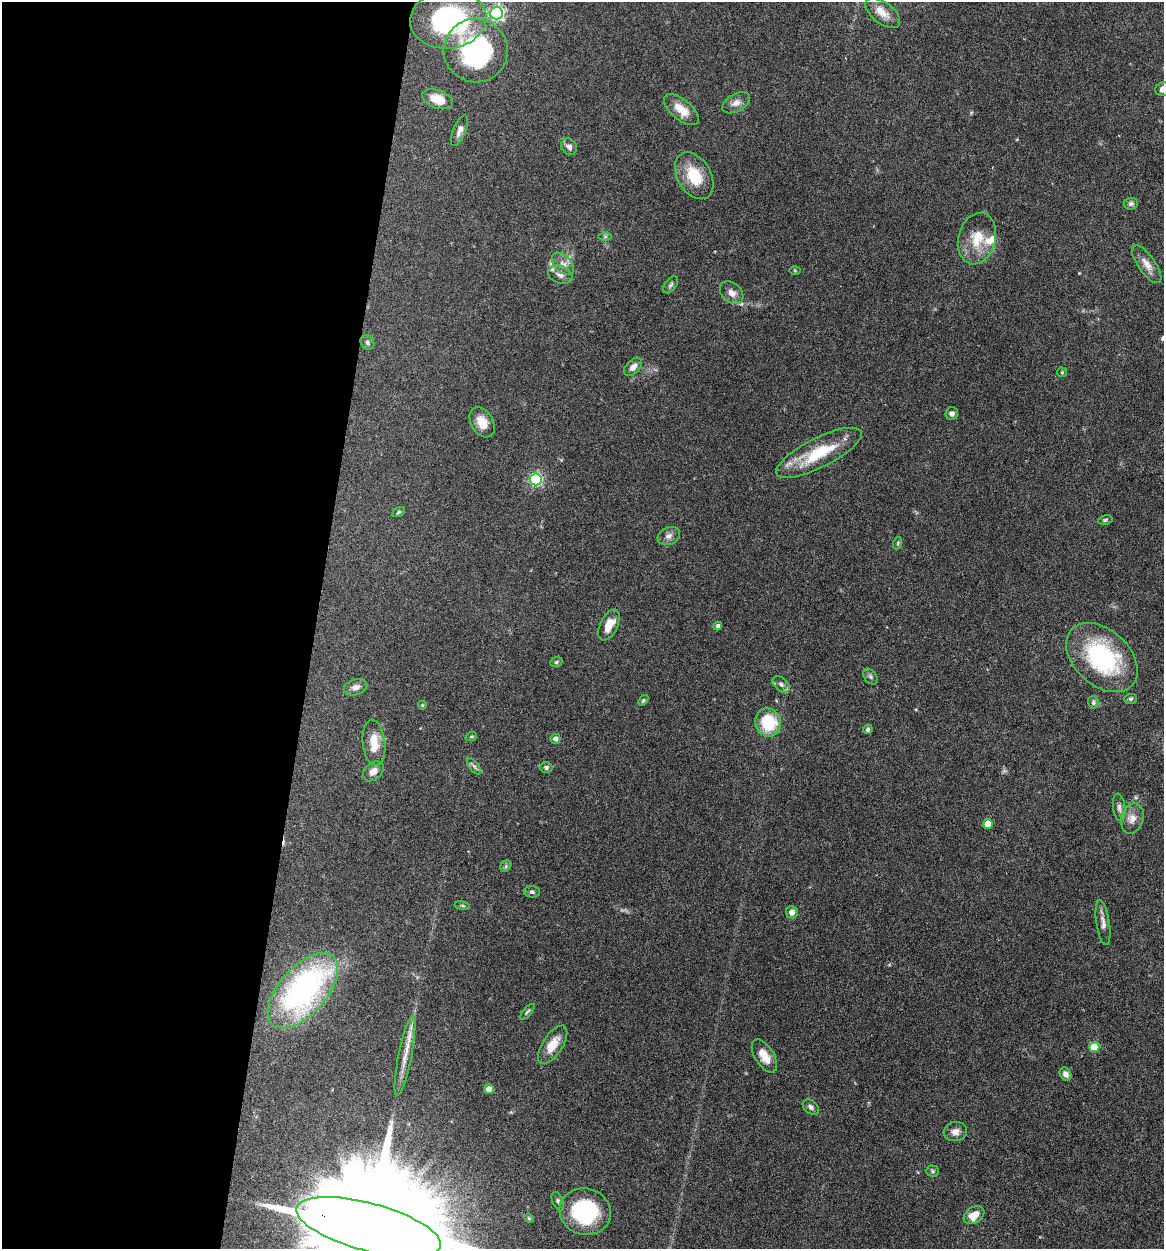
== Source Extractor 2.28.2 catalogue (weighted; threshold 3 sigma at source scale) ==
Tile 5 of 4 x 4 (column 1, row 2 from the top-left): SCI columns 241-1402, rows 2497-3743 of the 5010 x 4991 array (HDU 1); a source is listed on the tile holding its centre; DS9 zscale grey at full resolution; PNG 1166 x 1251 px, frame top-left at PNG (2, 2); each listed source drawn as its Kron ellipse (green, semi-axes under 4 px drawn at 4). Shown black and unused: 27% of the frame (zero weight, under 4 of 7 exposures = <1% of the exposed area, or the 3 px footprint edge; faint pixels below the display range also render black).
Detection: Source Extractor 2.28.2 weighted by HDU 2 'WHT'; one run over the whole footprint, this tile lists its part. Background 0.0616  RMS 0.0029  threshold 0.0117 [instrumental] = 3 sigma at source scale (4.09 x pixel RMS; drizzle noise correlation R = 1.36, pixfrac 0.8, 0.05/0.05 arcsec/px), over >= 5 px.
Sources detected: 79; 2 inside a brighter object's white glare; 1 cosmic-ray / hot-pixel residue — neither listed nor drawn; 2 inside a brighter listed object's ellipse — not listed separately; the other 74 listed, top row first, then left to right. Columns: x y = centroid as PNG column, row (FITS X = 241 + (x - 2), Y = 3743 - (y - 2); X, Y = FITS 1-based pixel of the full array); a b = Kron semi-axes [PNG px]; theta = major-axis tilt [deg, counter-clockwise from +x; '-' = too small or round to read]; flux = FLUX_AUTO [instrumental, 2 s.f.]
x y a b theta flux
496 13 6 6 - 66
883 13 20 10 -38 3.2
448 19 38 29 6 37
476 51 32 32 - 35
1163 89 7 6 - 1.4
437 99 16 9 -20 3.7
736 103 15 9 28 1.9
681 110 21 10 -40 4.1
459 131 16 6 67 1.5
569 147 8 7 - 1.2
694 176 25 16 -59 8.3
1131 204 7 6 - 0.75
605 236 7 4 0 0.45
977 238 26 18 74 7
563 264 13 8 -46 1.9
1147 264 22 8 -54 2.6
795 271 5 3 - 0.25
560 275 12 8 -21 1.6
671 285 10 5 52 0.64
732 293 13 9 -42 1.9
367 342 8 6 -49 0.68
633 367 11 6 46 1.6
1062 372 5 5 - 0.31
952 414 6 6 - 0.9
482 422 16 11 -59 3.8
819 453 47 14 27 13
535 479 6 6 - 40
398 512 6 4 28 0.4
1105 520 7 4 11 0.42
669 536 12 8 26 1.3
898 543 6 4 72 0.34
609 625 17 8 63 3.6
718 626 4 4 - 0.78
1102 658 41 27 -43 30
556 662 6 5 - 0.47
870 677 9 6 -51 0.66
781 684 10 6 -39 1
355 687 12 8 18 1.6
1131 699 6 5 - 0.43
643 700 6 4 50 0.38
1093 702 6 5 - 0.51
422 705 4 4 - 0.28
768 722 14 12 -69 12
868 729 5 4 - 0.49
471 737 6 3 18 0.27
555 739 5 5 - 1.2
374 743 23 11 -83 4.5
474 766 9 4 -54 0.67
546 768 6 5 - 0.71
373 771 12 8 41 1.7
1119 807 14 6 -83 1.3
1132 818 15 11 75 2.4
988 824 5 5 - 5.4
506 866 6 5 - 0.46
532 892 8 5 -2 0.65
462 906 8 4 -9 0.38
792 912 6 6 - 1.4
1103 923 22 6 -81 1.6
303 991 46 23 48 71
527 1012 10 4 49 0.49
553 1045 22 10 57 4.4
1094 1047 5 5 - 8.9
405 1056 40 6 78 4
764 1056 18 9 -58 3.6
1066 1074 7 5 -57 1.2
489 1089 5 4 - 3.2
811 1107 9 6 -41 0.84
955 1132 12 9 10 1.7
932 1171 6 5 - 0.52
558 1201 9 5 -66 0.59
585 1212 26 23 -14 23
974 1215 11 8 33 3.1
529 1218 5 4 - 0.35
369 1227 74 24 -15 23000
Overlapping masked pixels (flux is a lower limit): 1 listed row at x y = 369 1227
Isophote crosses this tile's border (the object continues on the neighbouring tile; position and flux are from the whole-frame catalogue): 2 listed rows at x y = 1163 89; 369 1227